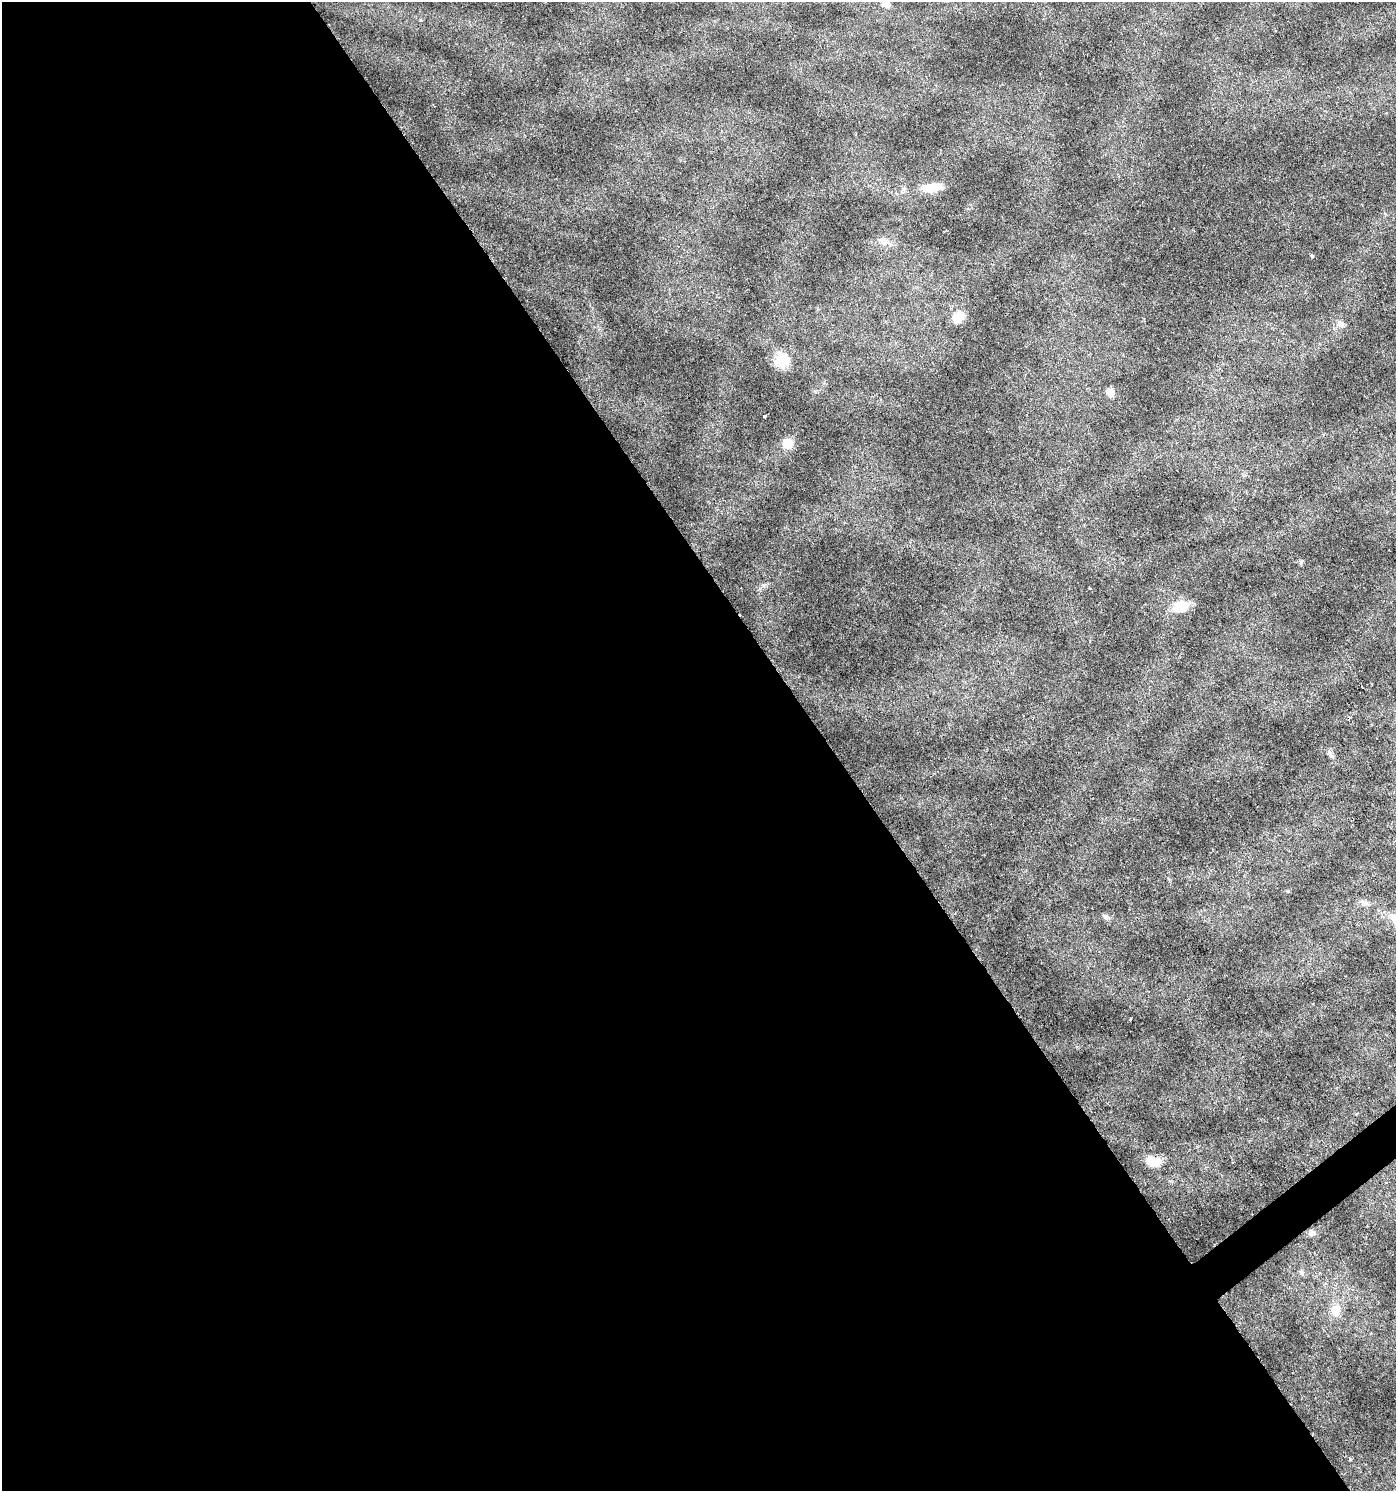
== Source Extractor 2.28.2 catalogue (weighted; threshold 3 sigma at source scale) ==
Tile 9 of 4 x 4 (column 1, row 3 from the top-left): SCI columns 132-1525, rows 1493-2981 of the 5901 x 5965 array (HDU 1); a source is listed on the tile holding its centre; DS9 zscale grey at full resolution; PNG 1398 x 1493 px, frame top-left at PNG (2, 2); no overlay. Shown black and unused: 60% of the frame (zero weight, under 3 of 6 exposures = <1% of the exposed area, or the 3 px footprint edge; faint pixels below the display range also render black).
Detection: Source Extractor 2.28.2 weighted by HDU 2 'WHT'; one run over the whole footprint, this tile lists its part. Background 0.0228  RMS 0.0022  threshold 0.00888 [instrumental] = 3 sigma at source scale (4.09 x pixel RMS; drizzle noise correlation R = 1.36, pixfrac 0.8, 0.0396/0.0396 arcsec/px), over >= 5 px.
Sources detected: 21; all 21 listed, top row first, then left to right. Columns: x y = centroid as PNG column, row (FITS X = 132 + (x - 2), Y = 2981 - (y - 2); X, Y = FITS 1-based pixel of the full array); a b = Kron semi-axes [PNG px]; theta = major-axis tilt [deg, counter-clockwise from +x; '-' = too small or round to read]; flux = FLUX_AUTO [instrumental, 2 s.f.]
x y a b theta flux
886 4 11 7 -16 1
421 20 4 4 - 0.23
930 188 22 12 5 2.7
885 241 9 7 36 0.9
1312 256 5 3 - 0.19
958 317 16 11 44 2.6
1341 324 11 8 -51 1.1
782 359 21 17 -89 3.8
1110 393 7 6 - 2.5
764 416 3 3 - 0.34
787 443 12 11 - 2.3
1301 562 7 4 -90 0.32
1089 588 3 2 - 0.2
1181 606 19 13 17 3.8
1330 754 12 5 -56 0.72
1364 903 11 8 -41 0.96
1105 917 8 6 -2 0.58
1152 1161 17 11 -22 3
1312 1233 10 6 30 0.67
1301 1272 7 4 -71 0.36
1336 1310 19 12 68 2.6
Unlisted compact peaks at least as high as the median listed source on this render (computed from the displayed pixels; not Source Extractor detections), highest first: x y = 1288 891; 1130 1019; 1350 1459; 764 585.